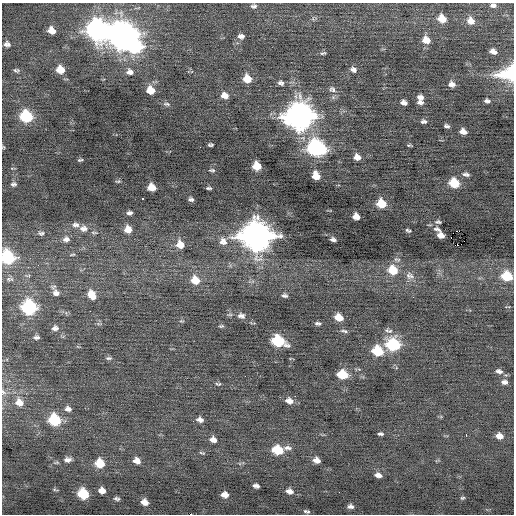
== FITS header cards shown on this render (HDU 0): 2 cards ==
NAXIS1  =                  512 / Axis length
NAXIS2  =                  512 / Axis length

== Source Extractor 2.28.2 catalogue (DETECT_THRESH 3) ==
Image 512 x 512 px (HDU 0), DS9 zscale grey, 1 PNG px = 1 image px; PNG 516 x 516 px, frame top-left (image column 1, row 512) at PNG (2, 3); no overlay
Background -0.0372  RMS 0.76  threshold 2.29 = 3 sigma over >= 5 px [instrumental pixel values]
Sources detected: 131; all 131 listed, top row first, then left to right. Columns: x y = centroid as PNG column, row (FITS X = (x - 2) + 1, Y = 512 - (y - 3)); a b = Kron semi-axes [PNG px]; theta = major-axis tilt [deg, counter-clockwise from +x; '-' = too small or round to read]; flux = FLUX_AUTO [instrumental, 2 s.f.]
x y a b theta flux
493 5 8 5 1 170
254 6 8 6 5 140
442 19 9 7 -38 670
471 21 10 9 - 450
51 30 7 6 - 470
98 30 11 10 - 22000
121 35 15 11 8 44000
241 36 8 6 -5 200
426 40 8 7 - 570
7 44 7 6 - 190
135 46 10 8 0 6300
493 51 7 5 -18 260
323 53 7 4 15 85
16 70 8 4 -4 96
60 70 8 7 - 720
353 70 8 6 -23 190
130 72 10 7 -5 250
509 74 21 14 7 2600
247 79 8 7 - 740
281 83 8 5 -20 150
452 84 7 6 - 260
332 89 11 7 -33 190
150 90 8 7 - 720
225 95 8 6 -9 370
420 97 8 6 -6 240
487 101 5 4 - 140
420 102 7 4 6 170
404 103 6 5 - 220
167 104 9 5 -6 110
26 116 9 8 - 3200
299 116 12 11 - 50000
423 121 7 5 0 130
447 126 5 3 - 110
463 132 7 5 -18 310
210 145 5 3 - 88
409 145 5 3 - 63
3 147 4 3 - 47
200 147 2 2 - 32
316 148 11 9 -21 10000
357 157 7 6 - 320
80 160 6 3 12 69
257 166 7 6 - 970
212 170 7 4 -1 74
466 174 9 5 -8 150
316 176 7 6 - 700
118 181 6 3 -7 58
454 183 8 6 -25 1600
13 184 7 5 -4 110
152 187 7 6 - 650
209 188 5 3 - 83
143 199 3 3 - 330
191 199 5 4 - 120
381 203 8 7 - 1200
129 213 5 3 - 130
356 216 6 5 - 420
438 222 9 5 -1 110
76 225 10 6 -2 200
84 228 12 8 2 350
128 229 8 7 - 470
437 229 12 6 -20 200
408 230 5 3 - 84
41 233 10 6 -1 150
441 235 7 5 -17 340
257 236 13 12 - 66000
451 237 2 2 - 380
66 239 9 7 2 220
333 239 6 4 -10 160
223 241 11 10 - 370
461 244 2 2 - 1000
180 245 9 8 - 610
458 245 3 2 - 120
72 255 8 3 6 63
8 257 9 8 - 5300
38 265 2 2 - 100
393 270 10 9 - 1100
410 276 12 9 -14 270
507 276 8 7 - 1800
10 279 12 6 -1 180
195 280 10 9 - 760
56 293 11 9 -26 320
92 295 11 8 -58 680
285 295 7 5 -10 130
29 307 9 8 - 7200
90 311 2 2 - 130
241 316 10 7 -4 220
339 317 7 6 - 650
181 321 7 3 -4 53
318 323 7 4 -7 110
221 326 6 4 9 71
55 328 9 7 4 220
342 331 8 4 -20 110
36 337 8 5 0 140
278 341 10 7 -23 3200
393 344 9 8 - 4000
377 351 9 7 -21 1800
108 358 8 4 0 98
499 371 9 6 -13 200
342 374 8 6 -13 1400
504 382 8 5 -10 210
218 384 8 4 -5 80
3 392 9 6 -41 140
295 396 2 2 - 200
289 401 9 7 -17 330
19 402 10 8 -34 490
68 409 7 6 - 200
54 420 9 8 - 2800
200 420 8 6 -12 200
380 434 6 4 -2 100
466 435 3 2 - 100
499 436 7 5 -8 410
213 440 8 6 -18 270
288 448 11 6 -5 200
278 450 8 7 - 1900
202 453 8 3 -15 62
68 460 9 6 -1 220
316 460 7 5 -16 340
137 461 7 6 - 360
100 463 8 7 - 1100
378 475 7 4 -12 230
256 486 6 4 -11 180
102 490 6 5 - 330
289 491 8 6 -12 270
339 492 2 2 - 35
83 494 8 7 - 2200
225 495 6 5 - 300
462 498 6 4 15 69
117 499 6 3 -11 100
144 502 7 5 -20 350
350 506 5 4 - 140
306 511 6 3 -11 86
191 514 2 2 - 1700
At the frame edge (FLAGS 8, measured only in part): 6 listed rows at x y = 493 5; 509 74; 3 147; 8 257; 3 392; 191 514